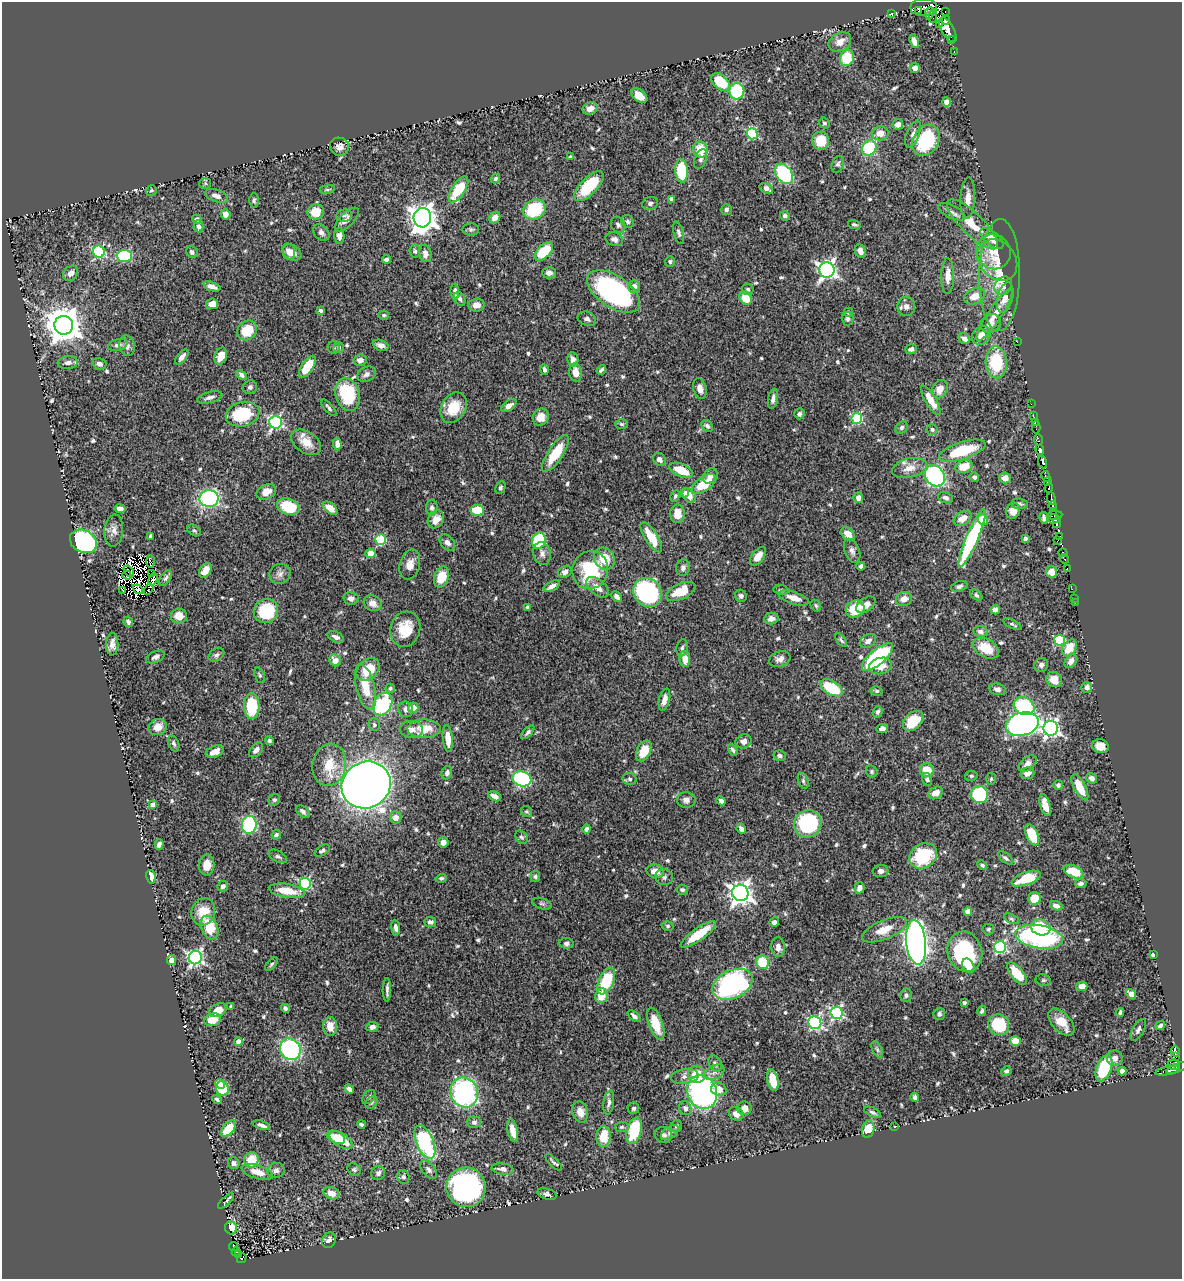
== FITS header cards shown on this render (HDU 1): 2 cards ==
NAXIS1  =                 1180
NAXIS2  =                 1277

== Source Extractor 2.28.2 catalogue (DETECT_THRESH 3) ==
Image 1180 x 1277 px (HDU 1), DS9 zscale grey, 1 PNG px = 1 image px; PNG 1184 x 1281 px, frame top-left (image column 1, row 1277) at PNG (2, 2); each listed source drawn as its Kron ellipse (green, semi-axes under 4 px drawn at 4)
Background 0.375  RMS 0.014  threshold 0.0423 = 3 sigma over >= 5 px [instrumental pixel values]
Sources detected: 672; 13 with non-positive FLUX_AUTO (blend fragments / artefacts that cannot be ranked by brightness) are neither listed nor drawn; of the other 659, the 500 brightest by FLUX_AUTO listed and drawn (159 fainter detections omitted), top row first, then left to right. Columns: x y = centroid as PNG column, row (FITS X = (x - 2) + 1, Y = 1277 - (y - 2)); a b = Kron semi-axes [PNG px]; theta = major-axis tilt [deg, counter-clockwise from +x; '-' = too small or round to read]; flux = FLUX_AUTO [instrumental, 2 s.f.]
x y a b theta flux
924 7 13 8 0 38
919 11 3 3 - 47
945 12 2 2 - 17
892 13 3 2 - 3.1
929 13 6 3 82 76
933 16 7 3 86 55
946 20 4 4 - 220
939 24 3 3 - 63
948 30 14 6 -61 860
951 40 4 2 - 19
914 41 7 4 -70 6.6
840 42 12 9 30 8.7
954 51 2 2 - 5.6
847 58 8 7 - 34
915 68 5 5 - 5.3
720 82 11 6 -41 38
737 91 8 7 - 70
639 96 9 6 -38 12
946 102 4 4 - 7.2
590 108 8 6 19 6.8
824 123 6 5 - 2.4
898 124 5 5 - 5.3
880 133 8 7 - 9.5
752 134 6 5 - 80
913 134 14 6 68 5.1
926 140 17 12 61 74
821 141 9 8 - 21
339 147 9 9 - 4.9
869 148 8 7 - 56
701 150 8 7 - 22
570 157 3 3 - 1.7
701 159 10 5 69 2.8
838 164 9 6 69 2.5
682 171 12 6 -86 53
784 174 11 7 -56 78
495 179 5 4 - 2
205 183 6 5 - 1.7
589 186 19 8 46 45
766 188 7 5 -30 4.4
327 189 7 4 8 1.7
458 189 15 6 57 36
151 190 6 4 36 1.6
216 196 12 6 -19 5.5
968 198 21 7 87 8.7
671 199 4 4 - 3.8
254 200 7 5 89 1.9
650 203 8 6 21 2.9
534 209 11 10 - 58
726 209 5 5 - 2.8
316 212 8 7 - 19
952 212 14 6 -26 4.3
225 214 5 5 - 6
344 215 8 6 9 2.4
785 216 5 4 - 2.8
422 218 10 8 85 920
495 218 6 5 - 6.5
197 219 5 4 - 2.3
347 219 15 6 45 5.8
628 221 7 6 - 2.5
973 224 34 11 -44 23
618 225 8 6 -58 2.9
854 225 6 4 -17 2
198 226 6 5 - 2.6
471 230 8 6 -1 2.2
321 233 9 7 -45 3.5
679 233 11 5 -76 2.7
339 236 8 5 -88 4.6
614 239 9 6 -16 4.2
992 239 14 7 -40 11
415 251 6 5 - 2.2
544 251 11 6 46 37
860 251 7 5 -65 4.8
99 252 6 6 - 100
192 252 6 5 - 2.7
288 252 8 6 -79 5.3
994 252 18 17 - 16
292 253 10 7 -32 7.4
425 253 9 6 -80 5.3
124 256 7 6 - 53
387 259 4 4 - 3.4
997 260 22 18 -49 16
670 262 5 5 - 2
827 270 7 7 - 380
71 273 8 6 46 6.4
549 273 7 5 -2 4.8
1000 275 56 20 89 41
948 276 18 6 89 8.9
212 286 9 4 -19 4.9
634 286 6 6 - 5.5
1003 286 10 8 54 3.8
748 289 6 5 - 2
455 292 8 4 -86 3.5
613 292 30 16 -34 180
975 296 11 7 22 12
1005 297 15 7 75 11
746 298 7 6 - 16
460 299 7 5 -61 2.7
212 304 6 5 - 8
476 305 8 6 4 6.3
906 307 9 9 - 5.3
321 311 4 3 - 2
848 312 4 4 - 2.1
384 315 5 4 - 1.6
994 315 31 7 56 13
587 319 9 7 -20 3.4
847 319 7 6 - 2.3
991 323 10 8 31 5.8
64 325 9 9 - 2200
247 330 10 9 - 24
981 335 10 8 46 8.2
964 339 6 5 - 4.6
1017 342 2 2 - 79
118 345 10 6 18 3.5
381 345 8 5 -20 4.7
127 346 10 8 -78 4.8
334 347 6 6 - 2.2
339 348 5 5 - 1.8
911 349 6 4 21 3.7
221 356 8 6 73 11
182 357 9 4 51 4.2
573 359 7 5 -79 5
360 360 6 5 - 4.6
996 362 16 10 -88 47
68 363 10 6 6 4.6
99 364 7 5 -15 4.4
307 367 12 6 57 24
544 370 5 3 - 2.5
601 370 5 3 - 1.7
576 373 9 6 -79 10
367 374 10 7 27 4.1
241 375 6 4 -45 2.5
250 387 7 6 - 2.6
700 389 10 6 -75 5.8
940 389 9 7 61 11
347 394 17 12 -73 62
210 397 13 5 15 4
773 399 10 4 79 4.2
931 400 17 5 -59 15
1031 404 2 2 - 1.7
509 406 9 5 34 5.1
329 408 10 4 -49 2.3
453 408 16 12 59 22
242 414 17 12 14 52
799 414 5 5 - 2.7
1033 416 3 2 - 5.5
541 417 9 7 62 9
857 418 5 5 - 82
276 422 6 6 - 170
1035 422 2 2 - 4.1
621 424 6 5 - 1.7
707 426 6 5 - 2.6
901 427 7 5 46 2.3
1036 427 6 2 -90 8
932 430 5 5 - 2
1038 439 6 3 -80 9.8
306 442 16 10 -33 13
337 444 6 4 -87 5.8
1040 450 5 4 - 240
962 451 24 8 18 48
555 453 21 7 56 30
659 459 7 6 - 4.2
1043 462 6 3 -72 260
964 467 9 6 20 17
910 468 17 9 13 11
681 470 12 6 -23 22
710 476 8 6 51 5.3
935 476 11 9 -53 190
1046 476 6 3 -63 1.9
974 477 5 4 - 2.6
1005 478 5 5 - 6.7
1048 482 3 2 - 9.3
704 484 14 7 34 27
500 488 7 4 63 2
1049 488 4 3 - 97
266 492 10 7 25 9.4
685 493 5 3 - 2.1
675 496 6 4 63 1.9
689 496 8 6 -54 8.5
858 498 5 5 - 5.5
946 498 8 5 -20 3.3
1051 498 6 3 -85 68
209 499 9 8 - 150
1019 504 8 5 -6 2.3
1053 506 4 3 - 100
288 507 11 8 -19 34
432 507 8 6 -89 2.9
330 508 8 5 -41 9.5
120 509 5 4 - 5.6
477 510 7 5 0 23
1013 511 8 7 - 8.3
1053 511 3 2 - 2.6
677 514 9 7 88 12
1055 515 8 2 4 47
963 518 9 6 31 10
1044 518 6 4 -78 2.7
436 519 9 7 55 9.1
1054 519 6 4 2 40
983 520 5 5 - 13
1057 523 5 3 - 200
194 530 7 5 -36 2
114 531 16 9 84 6.7
848 534 8 5 -47 9.7
151 536 4 3 - 3.6
1060 536 3 2 - 6.4
651 537 17 6 -58 19
972 538 31 6 67 120
1025 538 4 3 - 1.9
381 540 5 5 - 61
539 540 8 6 66 60
1057 540 3 2 - 64
83 541 14 11 -28 160
447 542 9 6 -48 3.9
852 551 12 7 -69 4.2
370 553 5 4 - 10
542 553 11 8 -77 4.7
1063 553 4 3 - 15
758 556 11 6 52 11
604 559 11 10 - 22
1065 559 5 3 - 32
150 561 6 2 -87 2.1
410 565 15 10 75 8.8
861 566 4 4 - 2.8
683 568 8 7 - 3.2
1067 568 2 2 - 4.9
205 570 8 5 58 8.2
590 570 19 18 - 60
129 571 6 3 -54 2.2
565 572 7 5 31 4.9
1051 572 6 5 - 9.8
152 574 4 3 - 3.3
280 574 11 9 32 5
127 575 4 3 - 3.4
441 577 11 7 69 24
166 578 9 5 57 2.4
153 579 6 4 68 2.9
552 586 9 4 29 5.7
959 586 8 5 15 2.8
597 587 13 7 -41 9.1
138 589 5 4 - 2.3
149 589 6 2 60 2.2
1072 589 3 2 - 2.6
123 590 3 2 - 12
781 590 7 4 -7 1.8
681 591 16 7 24 25
648 592 15 13 -50 150
976 595 7 4 -40 2.4
617 596 6 4 -46 3.7
741 596 6 6 - 2.3
351 598 7 6 - 4
794 598 15 6 -18 9.3
1074 598 2 2 - 4.1
904 599 8 7 - 7.8
1075 602 2 2 - 13
373 603 9 7 -28 6.3
866 605 11 6 37 7.2
816 606 6 5 - 1.7
528 607 4 3 - 1.8
855 609 9 8 - 28
995 610 4 4 - 4
266 611 12 11 - 64
179 616 8 7 - 11
771 619 7 5 9 4.4
128 622 5 4 - 2.3
1012 624 10 3 -27 1.7
405 629 18 15 74 24
980 631 7 5 -9 3.3
336 637 9 5 -24 3.8
841 640 8 4 -52 1.9
1060 640 5 5 - 80
868 641 8 6 33 5.7
112 644 11 6 88 5.4
682 648 8 5 79 2.4
986 648 14 9 -30 19
1069 648 9 6 57 18
216 655 8 6 37 2.7
155 657 10 5 23 2.9
877 657 19 7 40 100
685 659 8 5 -82 11
780 659 11 7 19 5.1
335 660 6 5 - 7.8
1071 661 7 5 55 5.2
1041 665 7 6 - 3.3
881 666 12 8 13 12
368 669 13 9 44 27
260 675 8 5 -69 2
1054 680 8 7 - 13
365 687 23 9 -76 23
1087 687 5 5 - 4.4
390 688 5 4 - 1.8
831 688 12 7 -29 43
997 689 8 5 -11 3.6
877 691 6 4 -15 1.7
664 700 11 5 76 7
383 704 12 9 61 71
252 706 13 7 -89 47
1024 706 10 9 - 64
413 708 5 5 - 12
406 709 8 7 - 4.8
878 712 6 5 - 2.6
913 721 12 8 43 27
1022 724 17 11 14 350
374 725 6 5 - 1.9
158 727 9 8 - 7.8
1051 728 7 7 - 290
411 729 11 8 -3 5.6
424 729 16 9 2 17
882 729 6 4 7 3.9
528 732 8 4 46 2.7
448 739 13 5 -85 12
269 741 4 4 - 1.8
744 741 8 7 - 4.4
174 744 8 5 -67 2.4
1100 746 8 7 - 9.1
256 750 9 5 49 4
733 750 6 4 -57 2.2
644 751 11 7 63 18
215 752 9 5 25 9.9
779 756 6 5 - 2.7
1028 764 10 6 39 5.8
329 765 21 16 79 25
927 770 7 7 - 17
872 772 6 5 - 1.8
447 773 7 5 73 3.3
1027 773 7 5 18 6
971 776 6 5 - 1.7
1092 778 6 5 - 3.9
522 779 9 7 -14 140
630 779 7 6 - 2
927 779 6 5 - 2.2
991 779 6 5 - 1.7
803 781 8 5 -70 2.1
366 785 25 23 30 1100
1058 785 5 4 - 2.3
1080 787 14 5 -62 19
936 793 7 5 28 9.8
979 794 8 8 - 92
495 796 7 4 -26 5.4
274 800 6 5 - 2.3
686 800 9 8 - 3.9
721 801 5 4 - 3.1
153 805 4 4 - 10
1045 805 11 5 -74 13
303 811 8 5 -40 2.8
527 812 6 5 - 1.6
396 817 6 6 - 7.1
808 824 14 13 - 110
249 825 9 7 82 76
586 829 4 4 - 3.1
741 829 5 4 - 3.9
276 835 5 4 - 2.5
1032 835 11 6 -66 31
521 837 7 5 -48 1.9
443 842 5 5 - 5.3
159 844 5 4 - 3.6
322 850 8 5 32 2.6
278 856 10 5 -28 2.8
923 856 14 12 29 52
1006 858 9 4 -39 2.5
207 865 10 7 85 9.9
982 865 5 4 - 1.9
655 871 8 6 -11 9.7
881 871 8 6 -1 4.1
1074 872 10 6 -23 25
535 876 5 5 - 1.8
151 877 7 4 -80 16
664 877 9 8 - 3.1
441 878 6 4 17 2
1026 879 15 6 20 29
1081 883 6 4 5 2.5
305 884 6 5 - 110
223 886 5 5 - 3.5
859 888 6 5 - 5.2
682 890 6 5 - 1.9
287 891 18 6 -10 19
740 893 8 8 - 690
1035 899 6 6 - 23
542 904 10 5 -18 2.1
1056 906 6 4 -16 4
968 911 4 4 - 10
203 912 14 11 70 18
1012 919 8 4 -27 1.7
430 922 6 5 - 3.5
774 922 5 4 - 3.2
668 926 6 5 - 1.7
1040 927 10 7 -19 31
210 928 12 8 -68 24
396 928 8 4 -83 3.7
988 929 6 5 - 1.6
884 930 24 9 23 15
698 934 21 6 35 30
1039 937 24 11 -10 170
916 942 22 10 -84 700
566 943 7 5 -7 2.8
778 947 10 7 -84 4.2
1000 947 6 6 - 130
965 952 20 17 -71 94
1153 955 4 3 - 2.4
195 958 6 6 - 250
171 960 5 4 - 9
763 962 7 6 - 28
272 964 8 4 49 1.7
968 966 8 5 -59 13
1017 973 14 6 -50 26
1043 980 8 5 -12 1.9
606 981 14 7 65 43
733 984 21 14 25 200
1082 986 5 5 - 8.2
387 990 11 3 89 3
1131 994 5 4 - 13
906 995 7 6 - 2.2
601 996 7 6 - 17
964 1003 3 3 - 1.6
231 1007 4 3 - 1.9
285 1008 4 4 - 2.7
218 1010 9 6 31 14
982 1011 5 4 - 1.7
1120 1012 4 3 - 1.9
837 1013 6 6 - 160
939 1014 6 5 - 2.6
634 1016 7 4 -41 3.4
212 1020 8 6 14 15
1061 1022 16 9 -47 17
815 1023 6 6 - 150
656 1024 17 7 -70 19
999 1025 11 10 - 41
1160 1025 5 4 - 2.6
330 1026 9 7 -84 11
372 1027 6 5 - 4
1138 1030 12 6 61 3.7
1015 1041 5 5 - 13
238 1042 4 4 - 7.7
290 1049 11 10 - 120
877 1050 9 4 -64 2
1175 1051 6 3 -79 67
1176 1057 2 2 - 18
1115 1058 8 7 - 5.6
715 1063 8 6 -61 2.8
1174 1064 6 5 - 140
1104 1068 14 7 69 66
1177 1068 11 4 23 170
1006 1071 5 4 - 2.2
1122 1071 4 4 - 4.2
1168 1071 12 3 11 18
714 1072 11 6 27 4.1
697 1074 9 8 - 18
685 1076 14 7 8 5
773 1080 11 5 -78 21
220 1084 5 4 - 13
222 1089 7 6 - 33
349 1089 5 4 - 2.5
719 1089 8 6 -23 9.1
464 1092 15 13 -69 170
702 1092 17 14 -62 220
369 1097 8 5 51 2.2
915 1097 4 3 - 2.1
217 1099 5 4 - 2
371 1102 7 5 46 2
609 1103 12 5 82 3.4
633 1108 6 5 - 2.1
685 1108 7 6 - 3.3
745 1108 7 7 - 6.8
580 1112 11 7 -74 9
872 1112 9 4 -27 2.5
736 1114 8 6 -40 5.5
474 1122 7 5 -1 2.5
361 1124 4 3 - 1.7
261 1125 9 4 -17 3.6
676 1126 6 5 - 2.4
622 1127 7 5 4 1.8
895 1127 2 2 - 8.2
229 1128 10 5 50 27
868 1129 9 6 78 18
513 1131 11 5 -78 8.8
634 1131 13 7 75 49
670 1133 10 6 34 3.4
663 1135 8 7 - 3.5
336 1137 9 6 -25 16
603 1137 10 7 89 22
341 1140 13 6 -33 24
425 1142 18 8 -67 100
251 1160 8 7 - 20
554 1162 11 3 -45 1.9
234 1163 6 5 - 3.1
354 1169 7 6 - 1.9
502 1169 11 5 -8 4.7
276 1170 9 7 15 3.5
429 1170 11 6 -50 3.5
257 1172 16 6 -16 12
378 1173 7 6 - 3.5
403 1177 7 6 - 2.5
466 1187 20 19 - 230
331 1193 8 6 -21 8.7
547 1194 10 5 -16 2.7
226 1201 10 4 44 2.1
231 1228 6 6 - 10
329 1240 8 6 66 5.7
234 1247 4 2 - 6.8
236 1252 4 3 - 15
239 1255 3 2 - 21
242 1258 5 3 - 25
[159 fainter detections neither listed nor drawn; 13 non-positive-flux detections neither listed nor drawn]